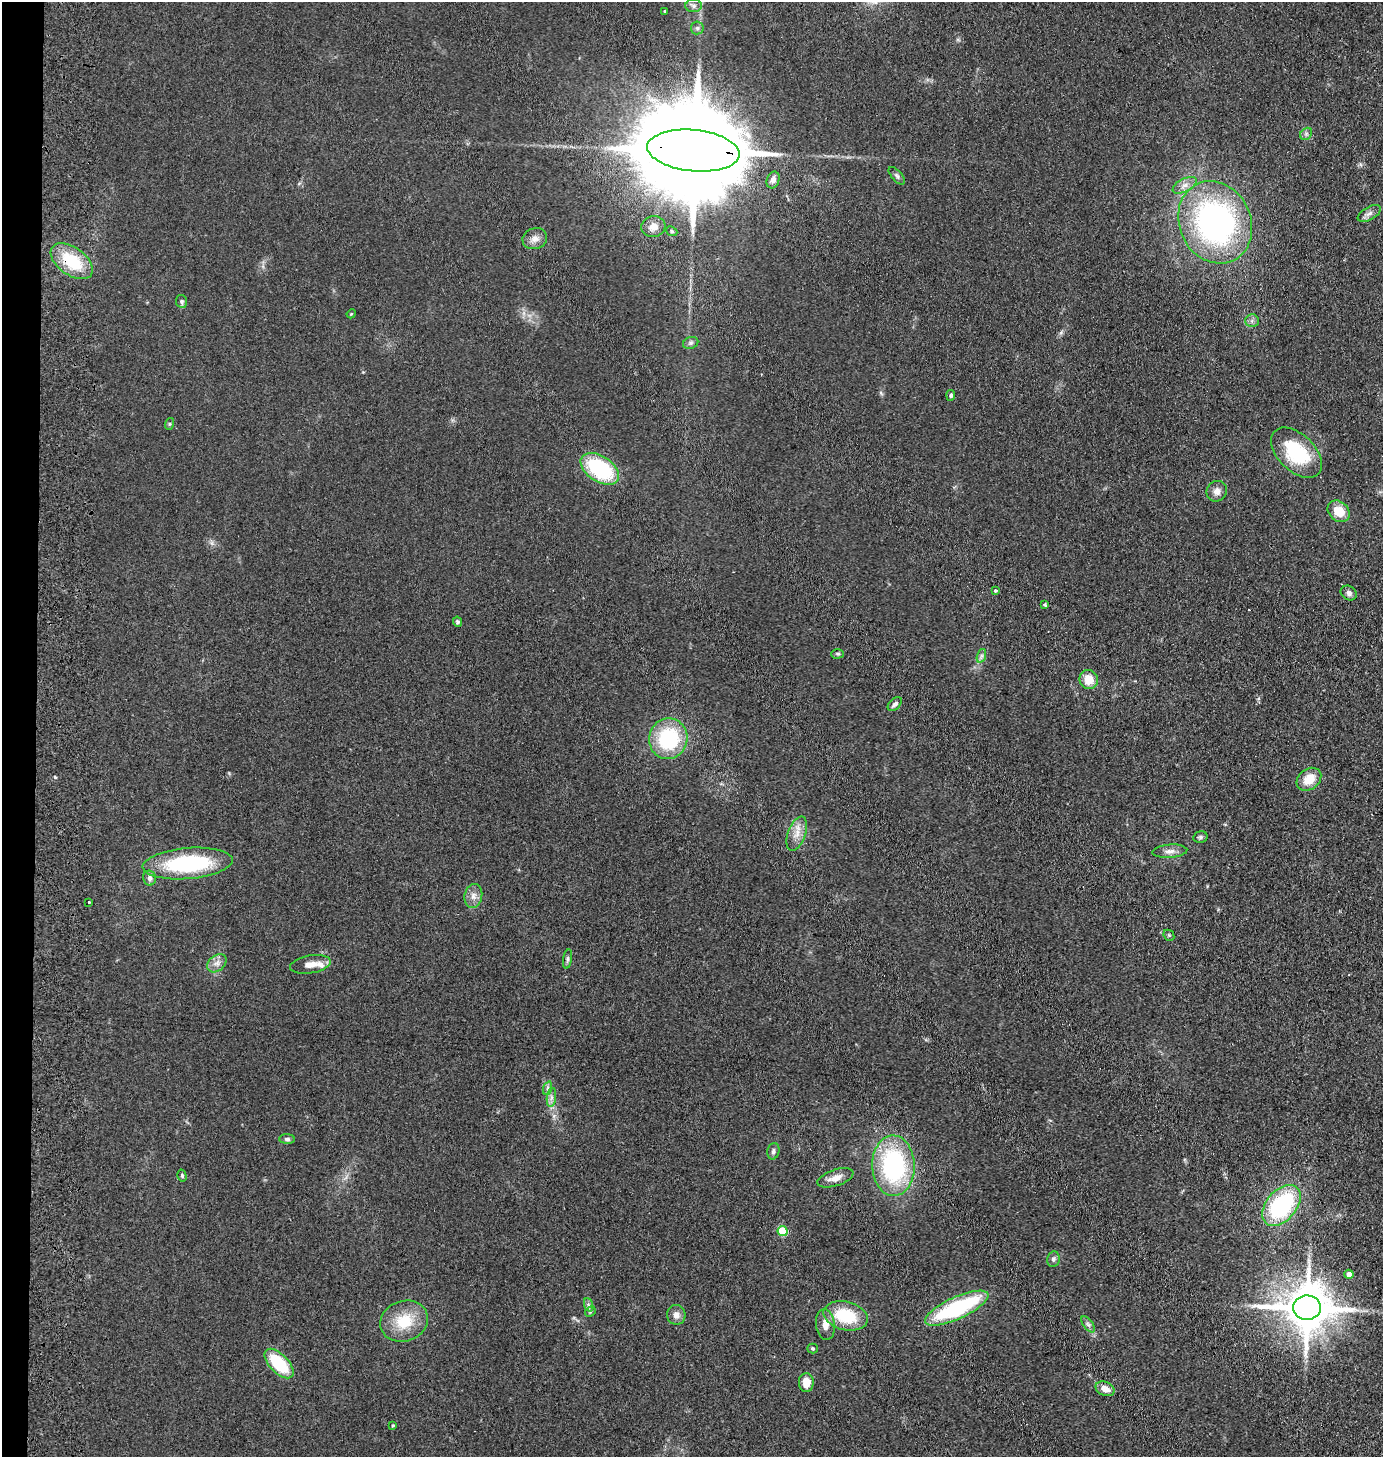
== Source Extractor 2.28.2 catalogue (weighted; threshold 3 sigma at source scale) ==
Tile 4 of 3 x 3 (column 1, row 2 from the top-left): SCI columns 159-1539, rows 1461-2915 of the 4503 x 4376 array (HDU 1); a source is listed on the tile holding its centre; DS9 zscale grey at full resolution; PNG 1385 x 1459 px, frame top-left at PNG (2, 2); each listed source drawn as its Kron ellipse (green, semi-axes under 4 px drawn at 4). Shown black and unused: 2% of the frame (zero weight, under 2 of 3 exposures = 3% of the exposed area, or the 3 px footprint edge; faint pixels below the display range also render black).
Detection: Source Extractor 2.28.2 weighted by HDU 2 'WHT'; one run over the whole footprint, this tile lists its part. Background 0.14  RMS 0.011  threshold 0.0495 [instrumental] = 3 sigma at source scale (4.5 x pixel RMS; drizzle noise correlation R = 1.50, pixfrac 1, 0.05/0.05 arcsec/px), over >= 5 px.
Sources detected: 72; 1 cosmic-ray / hot-pixel residue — neither listed nor drawn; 1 inside a brighter listed object's ellipse — not listed separately; the other 70 listed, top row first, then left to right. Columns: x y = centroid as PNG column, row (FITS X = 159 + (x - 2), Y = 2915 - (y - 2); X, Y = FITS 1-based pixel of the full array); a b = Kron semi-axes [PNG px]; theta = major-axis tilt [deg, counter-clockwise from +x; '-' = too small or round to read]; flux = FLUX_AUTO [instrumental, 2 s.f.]
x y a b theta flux
694 6 8 6 0 3.8
665 11 3 3 - 2.4
697 28 6 6 - 2.8
1306 134 7 5 46 2.6
693 151 46 20 -5 41000
897 176 11 5 -48 3
773 180 8 6 69 6.5
1185 185 13 6 27 7.3
1369 213 13 6 29 5
1215 222 42 35 -64 320
653 227 12 10 7 8.6
672 231 6 4 -23 1.7
535 239 12 10 19 7.7
72 261 24 14 -36 48
182 301 6 5 - 2.8
351 314 4 3 - 0.96
1252 321 6 6 - 3.2
691 343 8 6 21 2.8
951 395 5 4 - 2.4
169 424 6 4 71 1.4
1296 453 30 18 -44 72
600 469 21 12 -33 93
1217 491 10 10 - 7.4
1339 511 12 9 -41 21
995 591 3 3 - 10
1349 593 8 7 - 4.2
1045 604 3 3 - 3.5
457 622 5 4 - 2
838 654 6 4 1 1.8
981 656 7 4 71 2.5
1089 679 10 9 - 19
895 704 8 5 45 3.8
668 739 20 19 - 87
1309 779 13 10 38 20
797 834 18 9 70 12
1200 837 7 5 14 2.4
1170 851 17 6 4 6.7
188 863 45 15 5 120
150 878 7 6 - 4.3
473 896 12 9 78 7.1
89 902 3 3 - 2.4
1169 935 6 5 - 1.6
568 959 10 4 79 2.6
217 963 11 7 39 6.2
310 964 21 8 9 11
548 1088 7 4 71 2.6
551 1097 9 4 82 3.9
287 1139 8 5 -1 2.5
773 1151 8 6 77 3
893 1166 30 21 -88 160
182 1176 6 4 -75 1.6
835 1178 19 8 18 10
1281 1205 24 15 50 130
783 1231 5 5 - 52
1053 1259 8 6 79 3.1
1349 1274 5 4 - 7.4
589 1305 7 4 -70 2.3
957 1308 34 11 24 120
1307 1308 14 12 3 4900
590 1312 6 4 46 1.6
676 1315 10 9 - 6.3
846 1316 22 14 -15 50
404 1321 24 20 19 37
1088 1324 9 4 -54 3.1
825 1325 15 9 -83 9.4
812 1348 5 5 - 1.6
279 1364 18 9 -45 52
806 1382 9 7 88 13
1105 1389 10 7 -25 10
393 1425 3 3 - 1.1
Overlapping masked pixels (flux is a lower limit): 2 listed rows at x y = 693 151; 72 261
Unlisted compact peaks at least as high as the median listed source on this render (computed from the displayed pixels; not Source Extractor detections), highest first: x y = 55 777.